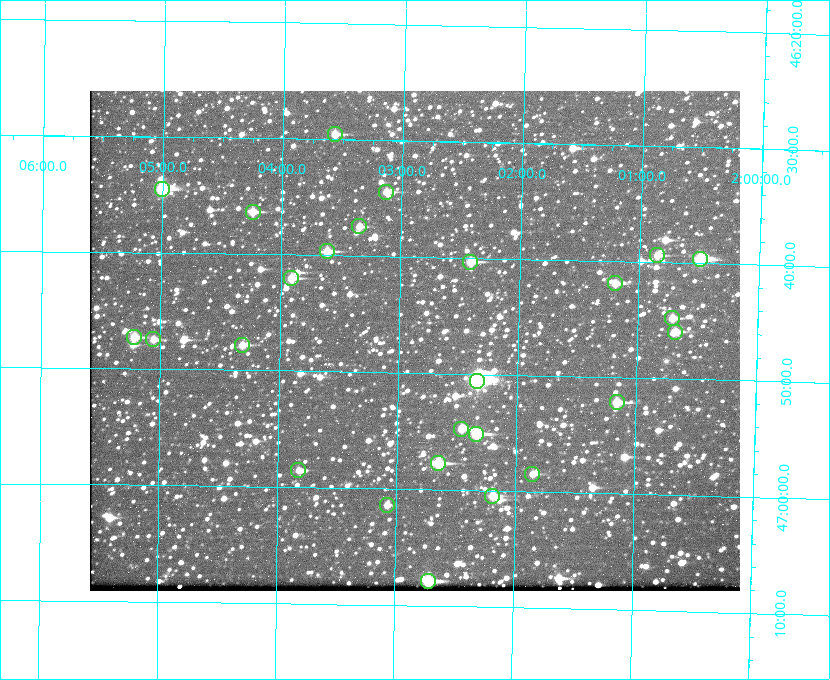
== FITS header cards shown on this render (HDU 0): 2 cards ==
NAXIS1  =                  650 / Width of table row in bytes
NAXIS2  =                  500 / Number of rows in table

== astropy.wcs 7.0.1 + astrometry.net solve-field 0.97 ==
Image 650 x 500 px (HDU 0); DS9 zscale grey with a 90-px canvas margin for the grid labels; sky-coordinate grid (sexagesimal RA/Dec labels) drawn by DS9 from the SOLVED WCS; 26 Tycho-2 reference stars matched to detected sources circled (green)
Header WCS: none
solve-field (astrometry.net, Tycho-2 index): SOLVED blind (the file carries no WCS)
Solved WCS: RA---TAN-SIP/DEC--TAN-SIP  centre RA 02:02:52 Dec +46:47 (30.72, +46.79 deg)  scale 5.17 arcsec/px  FOV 56.0' x 43.0'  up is +179 deg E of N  parity flipped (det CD > 0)
(file carries no celestial WCS; the grid is the blind solution)
Tycho-2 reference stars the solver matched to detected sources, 26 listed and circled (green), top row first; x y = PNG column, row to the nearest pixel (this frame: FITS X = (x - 90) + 1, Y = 500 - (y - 91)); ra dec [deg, ICRS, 3 dp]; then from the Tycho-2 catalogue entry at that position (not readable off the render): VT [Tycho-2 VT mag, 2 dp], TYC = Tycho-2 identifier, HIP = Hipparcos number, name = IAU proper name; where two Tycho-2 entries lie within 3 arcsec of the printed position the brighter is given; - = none
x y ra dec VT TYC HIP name
335 134 30.892 +46.493 10.70 3280-490-1 - -
162 189 31.250 +46.575 8.43 3281-919-1 - -
386 192 30.782 +46.574 10.16 3280-645-1 - -
253 212 31.061 +46.606 9.99 3281-582-1 - -
359 226 30.837 +46.625 10.69 3280-1254-1 - -
327 251 30.904 +46.661 9.60 3280-781-1 - -
657 255 30.213 +46.657 10.42 3280-803-1 - -
700 259 30.124 +46.661 9.43 3280-672-1 - -
470 262 30.604 +46.672 9.47 3280-908-1 - -
291 278 30.978 +46.700 9.85 3281-909-1 - -
615 283 30.300 +46.699 10.25 3280-1695-1 - -
672 318 30.179 +46.746 10.21 3280-486-1 - -
675 332 30.172 +46.766 10.54 3280-993-1 - -
134 337 31.305 +46.788 10.64 3281-663-1 - -
153 339 31.264 +46.791 10.76 3281-86-1 - -
242 345 31.078 +46.798 10.61 3281-114-1 - -
477 381 30.583 +46.843 7.07 3280-746-1 9508 -
617 402 30.291 +46.869 9.33 3280-1647-1 - -
461 429 30.615 +46.912 10.08 3284-203-1 - -
476 434 30.584 +46.919 9.47 3284-629-1 - -
438 463 30.663 +46.962 9.31 3284-347-1 - -
298 470 30.956 +46.975 11.27 3285-185-1 - -
532 474 30.464 +46.975 10.61 3284-511-1 - -
492 496 30.548 +47.007 10.42 3284-727-1 - -
387 505 30.769 +47.024 11.20 3284-681-1 - -
428 581 30.679 +47.131 10.02 3284-307-1 - -